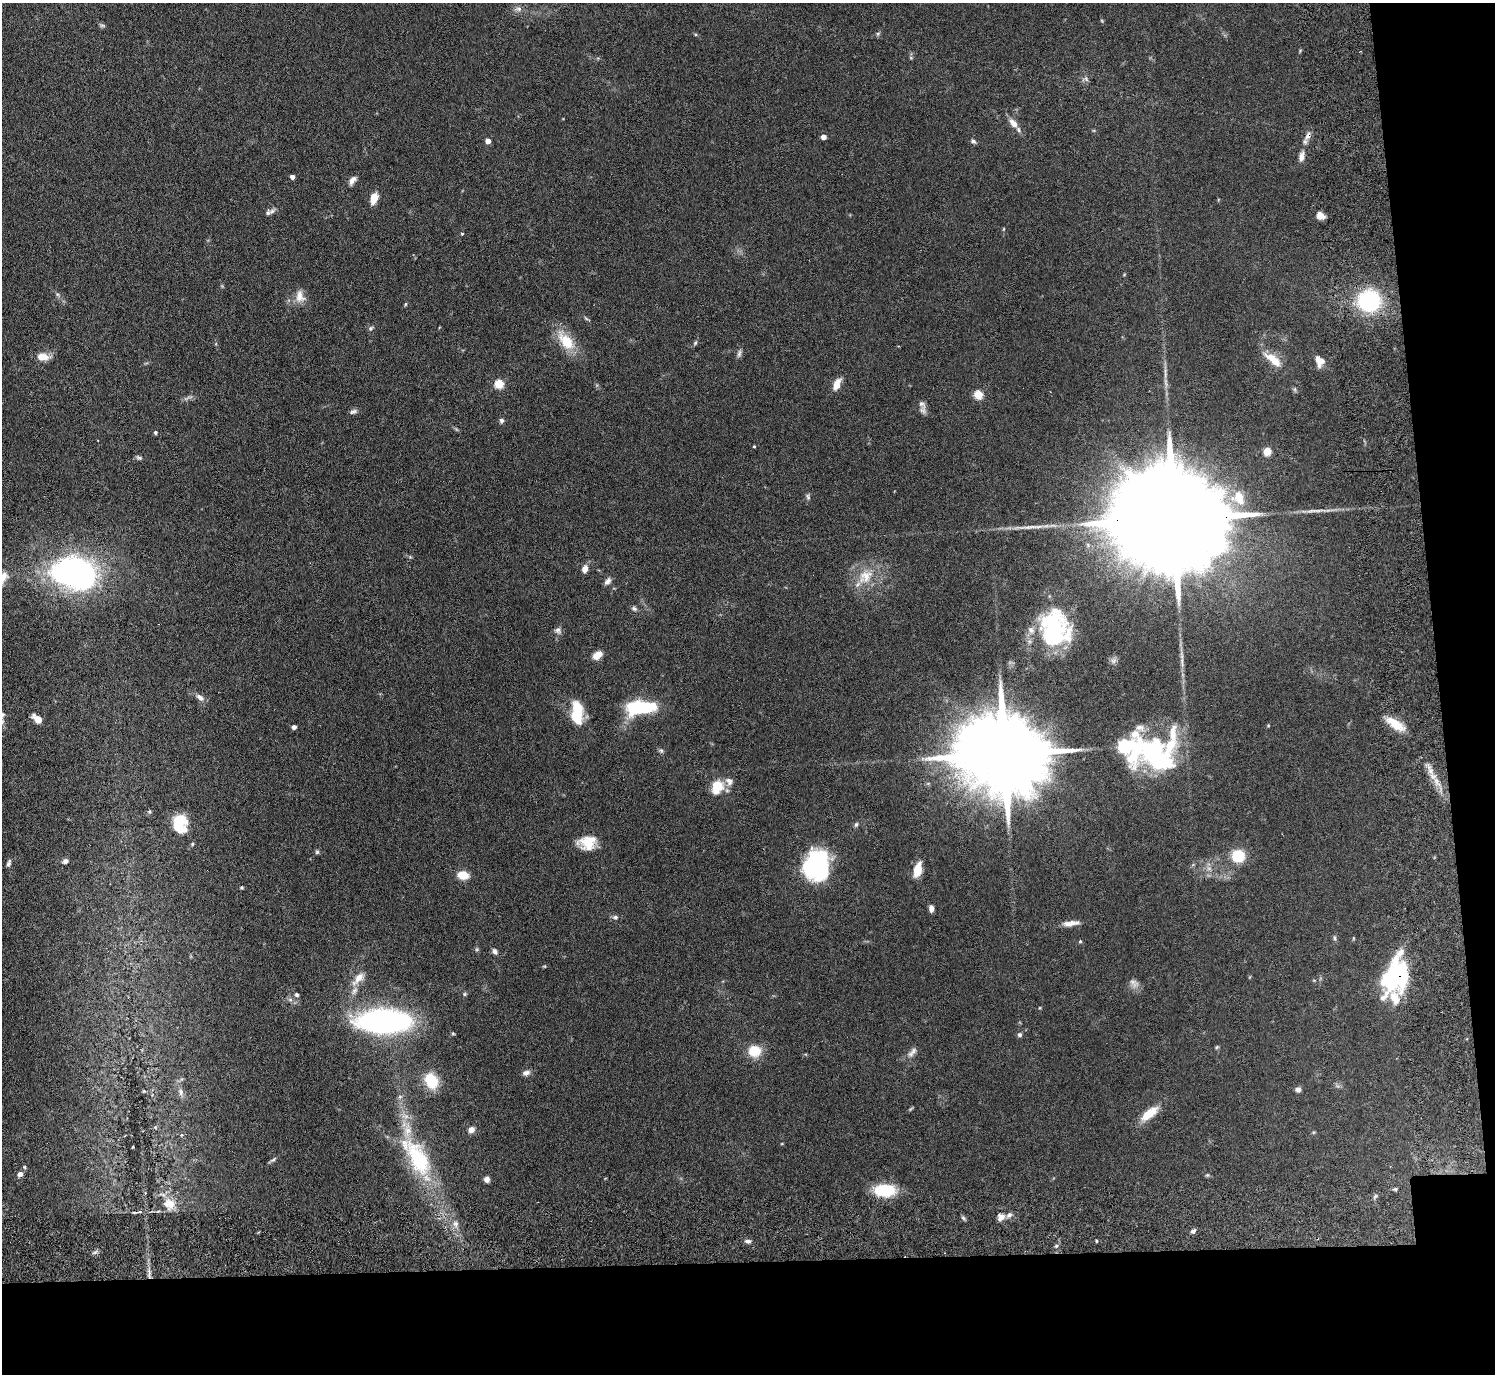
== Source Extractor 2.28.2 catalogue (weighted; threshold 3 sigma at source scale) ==
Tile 9 of 3 x 3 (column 3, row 3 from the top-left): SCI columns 3067-4559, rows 193-1564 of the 4639 x 4599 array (HDU 1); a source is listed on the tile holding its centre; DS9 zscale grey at full resolution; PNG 1497 x 1376 px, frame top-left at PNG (2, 3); no overlay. Shown black and unused: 12% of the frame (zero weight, under 3 of 6 exposures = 7% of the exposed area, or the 3 px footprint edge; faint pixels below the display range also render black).
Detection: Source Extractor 2.28.2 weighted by HDU 2 'WHT'; one run over the whole footprint, this tile lists its part. Background 0.109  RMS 0.0045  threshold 0.0186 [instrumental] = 3 sigma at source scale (4.09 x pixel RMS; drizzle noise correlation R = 1.36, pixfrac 0.8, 0.05/0.05 arcsec/px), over >= 5 px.
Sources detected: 144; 5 too faint to see at this stretch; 5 inside a brighter object's white glare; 1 long thin detection or spike segment (spike, bleed or trail) — not listed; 8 inside a brighter listed object's ellipse — not listed separately; the other 125 listed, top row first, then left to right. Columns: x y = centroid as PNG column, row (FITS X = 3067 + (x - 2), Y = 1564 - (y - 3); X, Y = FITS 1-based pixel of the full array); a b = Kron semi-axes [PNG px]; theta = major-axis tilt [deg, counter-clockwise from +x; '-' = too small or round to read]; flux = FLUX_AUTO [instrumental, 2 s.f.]
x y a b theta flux
518 9 11 7 -14 1.8
102 25 9 5 -24 0.78
878 33 6 4 1 0.61
911 58 5 4 - 0.45
1085 79 11 6 0 1.1
1013 123 14 8 -48 3.8
1308 136 13 7 65 2.3
823 137 5 4 - 2.5
488 141 4 4 - 4.2
973 141 7 5 -39 1
1301 156 15 7 80 2.7
292 177 4 4 - 2.1
352 180 11 6 55 2.2
374 198 10 6 74 6.6
272 211 11 6 36 1.3
1320 215 8 6 -36 3.3
462 234 4 4 - 0.38
1124 275 5 3 - 0.37
57 294 8 4 -31 0.85
300 296 18 11 -85 4.3
1369 301 16 16 - 50
405 304 5 4 - 0.5
586 318 8 3 -45 0.62
370 328 7 5 64 0.89
566 341 29 13 -52 13
695 343 8 4 54 0.75
739 353 12 5 71 1.3
42 357 12 7 -6 5.7
1273 359 27 10 -38 7.7
1321 362 14 8 61 3
499 384 5 5 - 21
837 384 16 8 66 3.8
978 394 5 5 - 17
922 404 14 8 -56 2.1
353 411 11 5 16 1.2
501 421 7 6 - 1
155 432 5 4 - 0.72
754 446 4 3 - 0.37
1267 451 5 5 - 15
139 458 8 5 -18 0.88
808 497 9 6 -69 0.97
1239 497 22 13 -71 9.4
1175 518 83 21 1 26000
585 569 11 7 78 2.2
74 573 34 23 -12 170
865 576 26 18 45 12
608 581 11 7 50 1.7
634 608 7 6 - 0.97
558 630 10 9 - 1.6
1053 631 37 28 73 56
597 655 9 6 38 5.4
1113 660 9 8 - 1.6
1182 662 20 4 -84 2.6
200 697 11 6 -37 2.1
637 708 22 14 8 27
577 713 23 11 -89 16
3 714 7 6 - 1
37 719 10 6 -41 4.4
1395 724 25 9 -34 8.1
294 727 4 4 - 1.6
1125 746 7 6 - 83
661 751 7 5 -68 0.86
1004 754 35 18 -1 9000
1156 756 43 41 -65 69
1437 782 16 7 -62 4
717 787 15 11 63 10
179 821 17 14 -52 11
856 824 7 5 63 0.79
587 843 20 14 6 9.2
192 844 5 4 - 0.48
317 852 6 5 - 0.66
1238 856 10 10 - 16
65 861 8 6 28 1.3
9 863 9 5 73 1.2
816 865 28 23 75 61
918 869 12 6 76 10
463 875 11 8 -11 6.7
242 887 4 4 - 0.6
931 908 7 5 -85 2
615 917 8 6 -9 1.1
1071 923 22 6 8 3.6
1335 938 7 4 -68 0.78
1080 941 5 4 - 0.48
477 949 6 4 90 0.61
495 951 7 5 -41 1.5
544 966 5 3 - 0.39
1402 973 39 23 -68 31
358 978 21 9 48 4.9
465 994 6 5 - 0.57
297 995 5 5 - 0.9
382 1021 36 16 -1 150
453 1033 4 4 - 0.46
1020 1035 6 6 - 1
1217 1047 6 4 46 0.53
754 1051 11 10 - 11
912 1052 17 7 50 2.3
526 1073 10 7 11 1.8
431 1081 14 11 -61 15
1298 1089 7 6 - 1.4
181 1092 10 7 -73 1.6
1149 1114 24 9 40 8.8
155 1127 5 4 - 0.5
471 1130 7 6 - 2.4
181 1135 5 3 - 0.43
417 1157 59 25 -58 40
273 1160 10 5 37 0.87
24 1167 5 5 - 0.56
20 1174 6 6 - 2
1207 1175 5 4 - 0.52
487 1179 6 6 - 1.8
1395 1189 5 5 - 0.65
885 1190 18 10 -2 21
145 1193 4 3 - 0.4
1375 1196 7 4 53 0.71
169 1204 18 16 -45 7.4
137 1212 15 3 9 1
1001 1217 10 9 - 2.5
963 1218 7 4 -53 0.74
456 1224 9 7 -77 2.1
1193 1231 6 5 - 1.3
748 1241 8 5 -6 1.3
1096 1241 4 3 - 0.42
1056 1246 5 4 - 0.65
95 1252 8 4 37 0.87
149 1273 18 4 -86 2.7
Overlapping masked pixels (flux is a lower limit): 4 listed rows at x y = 1308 136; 1175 518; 1402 973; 149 1273
Isophote crosses this tile's border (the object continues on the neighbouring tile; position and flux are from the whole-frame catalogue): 1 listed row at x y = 3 714